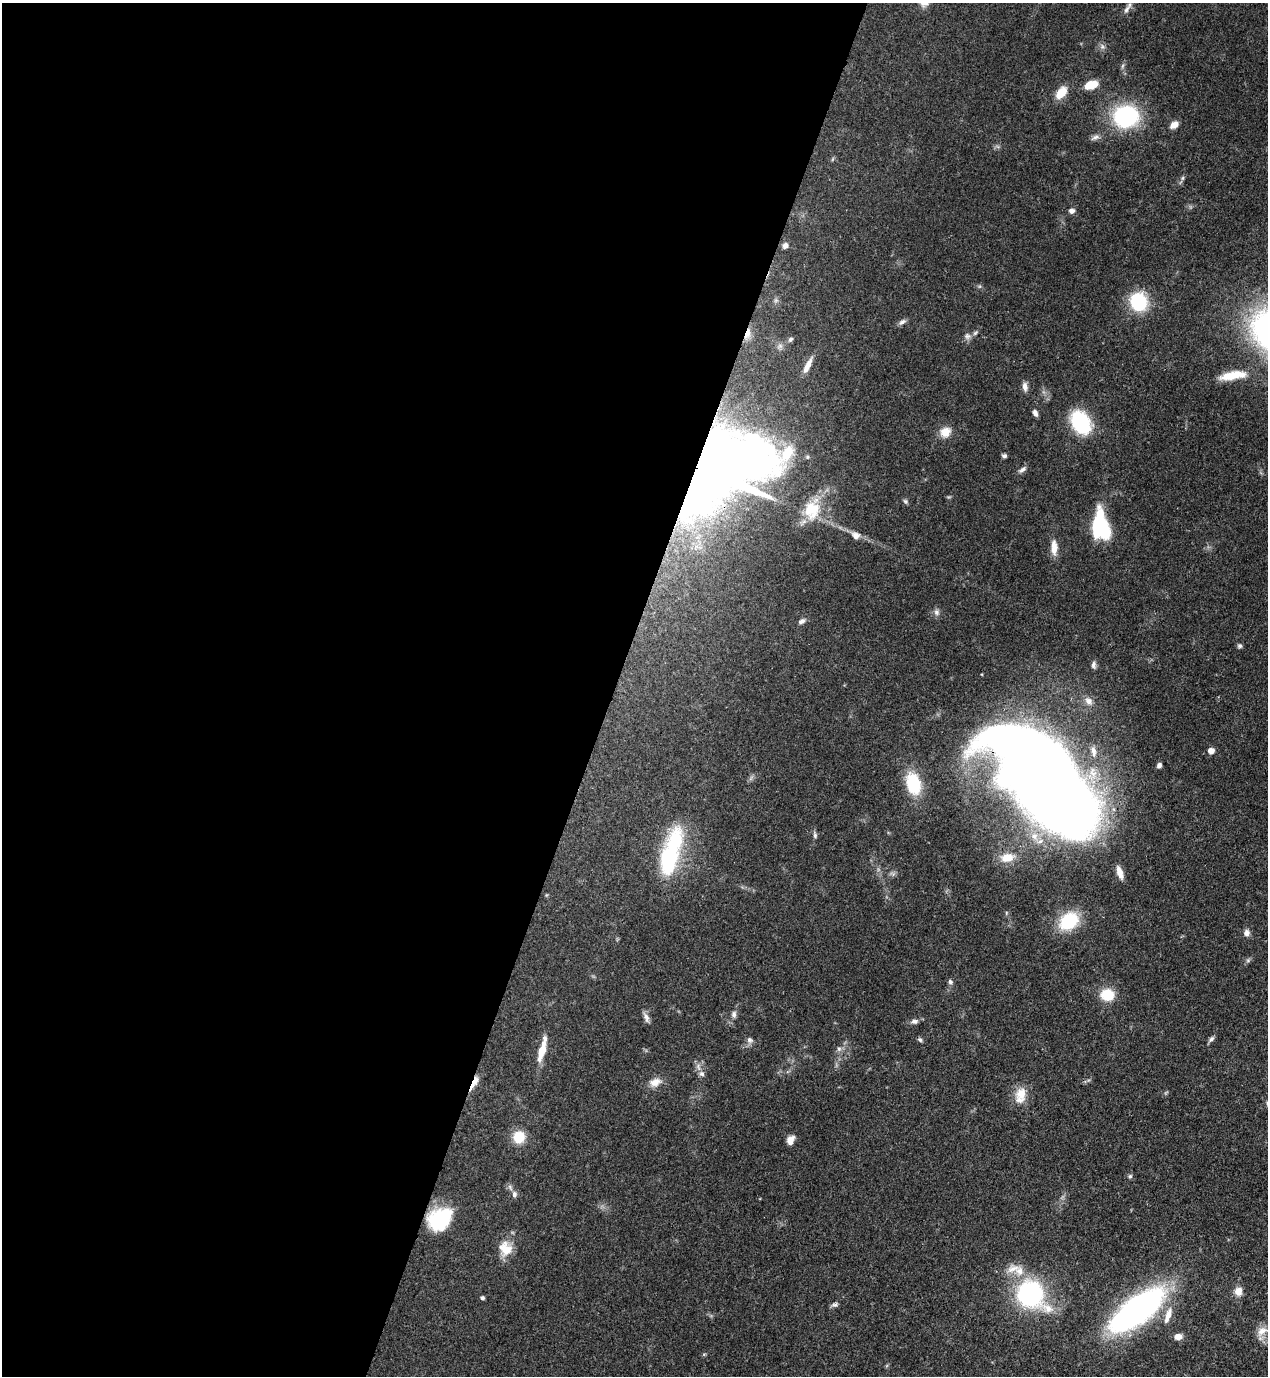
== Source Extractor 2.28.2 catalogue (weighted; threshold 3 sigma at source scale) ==
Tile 5 of 4 x 4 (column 1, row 2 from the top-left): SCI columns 353-1618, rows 2791-4164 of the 5638 x 5579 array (HDU 1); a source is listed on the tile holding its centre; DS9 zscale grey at full resolution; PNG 1270 x 1378 px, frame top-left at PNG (2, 3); no overlay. Shown black and unused: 48% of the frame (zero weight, under 3 of 4 exposures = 7% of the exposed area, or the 3 px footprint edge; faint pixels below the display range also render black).
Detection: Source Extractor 2.28.2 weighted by HDU 2 'WHT'; one run over the whole footprint, this tile lists its part. Background 0.0512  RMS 0.0033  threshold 0.0147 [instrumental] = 3 sigma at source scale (4.5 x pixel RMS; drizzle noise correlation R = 1.50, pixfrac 1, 0.05/0.05 arcsec/px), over >= 5 px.
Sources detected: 83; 2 inside a brighter object's white glare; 1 cosmic-ray / hot-pixel residue — not listed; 6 inside a brighter listed object's ellipse — not listed separately; the other 74 listed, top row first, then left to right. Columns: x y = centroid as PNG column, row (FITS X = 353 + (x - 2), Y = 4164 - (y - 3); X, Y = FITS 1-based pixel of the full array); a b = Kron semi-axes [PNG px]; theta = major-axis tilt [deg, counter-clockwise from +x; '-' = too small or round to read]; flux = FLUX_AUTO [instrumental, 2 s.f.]
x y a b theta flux
1126 10 14 6 58 1.5
1102 47 8 6 -70 0.98
1091 85 14 8 19 5.6
1061 93 15 9 52 5.4
1126 116 24 20 9 35
1174 125 9 6 39 2.6
1095 137 12 6 20 1.3
1183 178 6 5 - 0.6
1072 211 7 6 - 1.2
785 246 7 5 48 1.5
1138 302 17 15 -68 20
902 322 12 6 32 1.1
747 334 18 7 72 2.7
967 336 10 8 -8 1.3
790 339 6 5 - 0.75
807 366 19 6 64 3
1231 375 29 10 12 7.4
1025 387 12 6 -82 1.6
1035 413 8 5 -66 1.2
1081 422 19 13 -60 31
945 432 14 11 31 3.9
1004 456 5 4 - 0.76
750 459 107 69 -10 160
1022 470 12 6 33 1.1
905 501 7 5 -45 0.64
1101 527 23 12 -77 36
856 535 11 8 -33 2.1
1054 547 19 8 -90 3.5
936 612 9 7 -89 1.2
801 621 10 6 33 1.1
1240 646 6 6 - 0.68
1093 665 9 6 -89 1
1089 701 12 9 -42 2.1
1093 751 15 7 -80 2.1
1211 751 5 5 - 2.9
1159 765 5 5 - 1.1
1042 778 110 49 -51 760
913 784 25 15 -75 15
815 835 10 5 -80 0.84
1007 857 19 12 11 4.9
669 858 24 13 81 34
1120 873 15 6 -71 2.8
1069 921 20 15 37 18
1246 933 9 8 - 1.5
950 982 6 6 - 0.82
1107 995 15 13 -8 7.6
734 1014 9 6 -87 1.1
646 1017 14 6 -66 1.5
915 1021 10 6 6 1.2
1211 1039 9 5 45 0.93
750 1040 9 8 - 1.2
920 1040 7 5 -71 0.63
839 1049 7 6 - 0.98
542 1050 28 7 75 6.4
698 1067 11 6 -79 1.6
474 1082 14 8 53 3.2
655 1082 15 10 20 3.2
1021 1094 18 16 81 5.2
519 1137 11 11 - 8.2
790 1140 9 7 65 2.5
1130 1176 6 5 - 0.59
514 1194 9 6 -84 1.3
439 1219 25 19 37 22
505 1249 20 17 -85 6.1
1019 1271 15 13 87 4.6
1238 1291 12 10 87 2.6
1030 1294 20 19 - 52
482 1298 4 4 - 0.82
835 1305 9 5 11 0.86
1048 1308 21 12 -22 5
1137 1310 40 16 37 150
1168 1315 23 7 71 3.5
1262 1331 18 11 31 3.5
1178 1337 8 6 8 2.4
Overlapping masked pixels (flux is a lower limit): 4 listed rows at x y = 747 334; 750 459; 1042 778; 474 1082